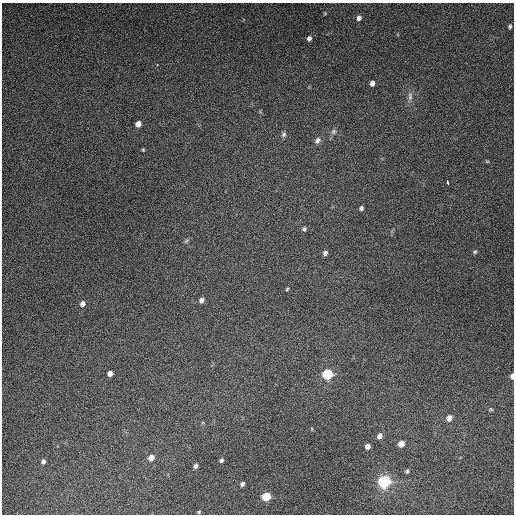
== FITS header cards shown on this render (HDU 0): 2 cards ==
NAXIS1  =                  512
NAXIS2  =                  512

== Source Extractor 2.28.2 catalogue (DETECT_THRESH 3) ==
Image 512 x 512 px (HDU 0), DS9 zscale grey, 1 PNG px = 1 image px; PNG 516 x 516 px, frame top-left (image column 1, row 512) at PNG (2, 3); no overlay
Background 5270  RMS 320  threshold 964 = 3 sigma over >= 5 px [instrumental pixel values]
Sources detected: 38; all 38 listed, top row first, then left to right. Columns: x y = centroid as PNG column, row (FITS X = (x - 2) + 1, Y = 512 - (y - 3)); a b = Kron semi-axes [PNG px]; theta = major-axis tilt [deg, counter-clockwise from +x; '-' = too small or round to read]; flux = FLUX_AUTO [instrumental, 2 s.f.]
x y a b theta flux
359 18 6 5 - 8.3e+04
510 26 4 4 - 3.9e+04
309 38 5 4 - 7.0e+04
372 83 5 4 - 1.0e+05
410 97 12 6 -89 9.6e+04
138 124 5 5 - 1.4e+05
333 132 8 7 - 6.2e+04
284 134 8 6 49 5.5e+04
317 140 10 7 52 8.3e+04
143 150 5 4 - 2.4e+04
487 161 6 4 0 2.3e+04
447 182 4 3 - 4.7e+04
361 208 4 4 - 4.9e+04
304 229 6 5 - 4.4e+04
186 241 7 4 45 3.6e+04
475 252 6 4 46 3.4e+04
325 253 5 5 - 6.9e+04
287 289 4 4 - 2.6e+04
201 300 6 5 - 8.2e+04
82 304 6 5 - 9.3e+04
110 373 5 4 - 1.2e+05
327 374 7 7 - 9.4e+05
512 376 5 3 - 8.6e+04
491 409 6 4 -2 2.8e+04
449 418 6 5 - 1.6e+05
312 428 4 3 - 2.5e+04
379 436 6 5 - 1.1e+05
401 444 6 5 - 2.0e+05
367 446 5 4 - 1.0e+05
151 458 7 6 - 1.6e+05
221 460 5 4 - 4.4e+04
43 461 6 5 - 6.2e+04
195 466 5 4 - 6.2e+04
407 471 6 5 - 4.2e+04
384 482 10 8 14 1.5e+06
242 484 5 4 - 5.6e+04
266 497 6 6 - 6.1e+05
199 512 4 4 - 2.3e+04
At the frame edge (FLAGS 8, measured only in part): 1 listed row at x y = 512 376